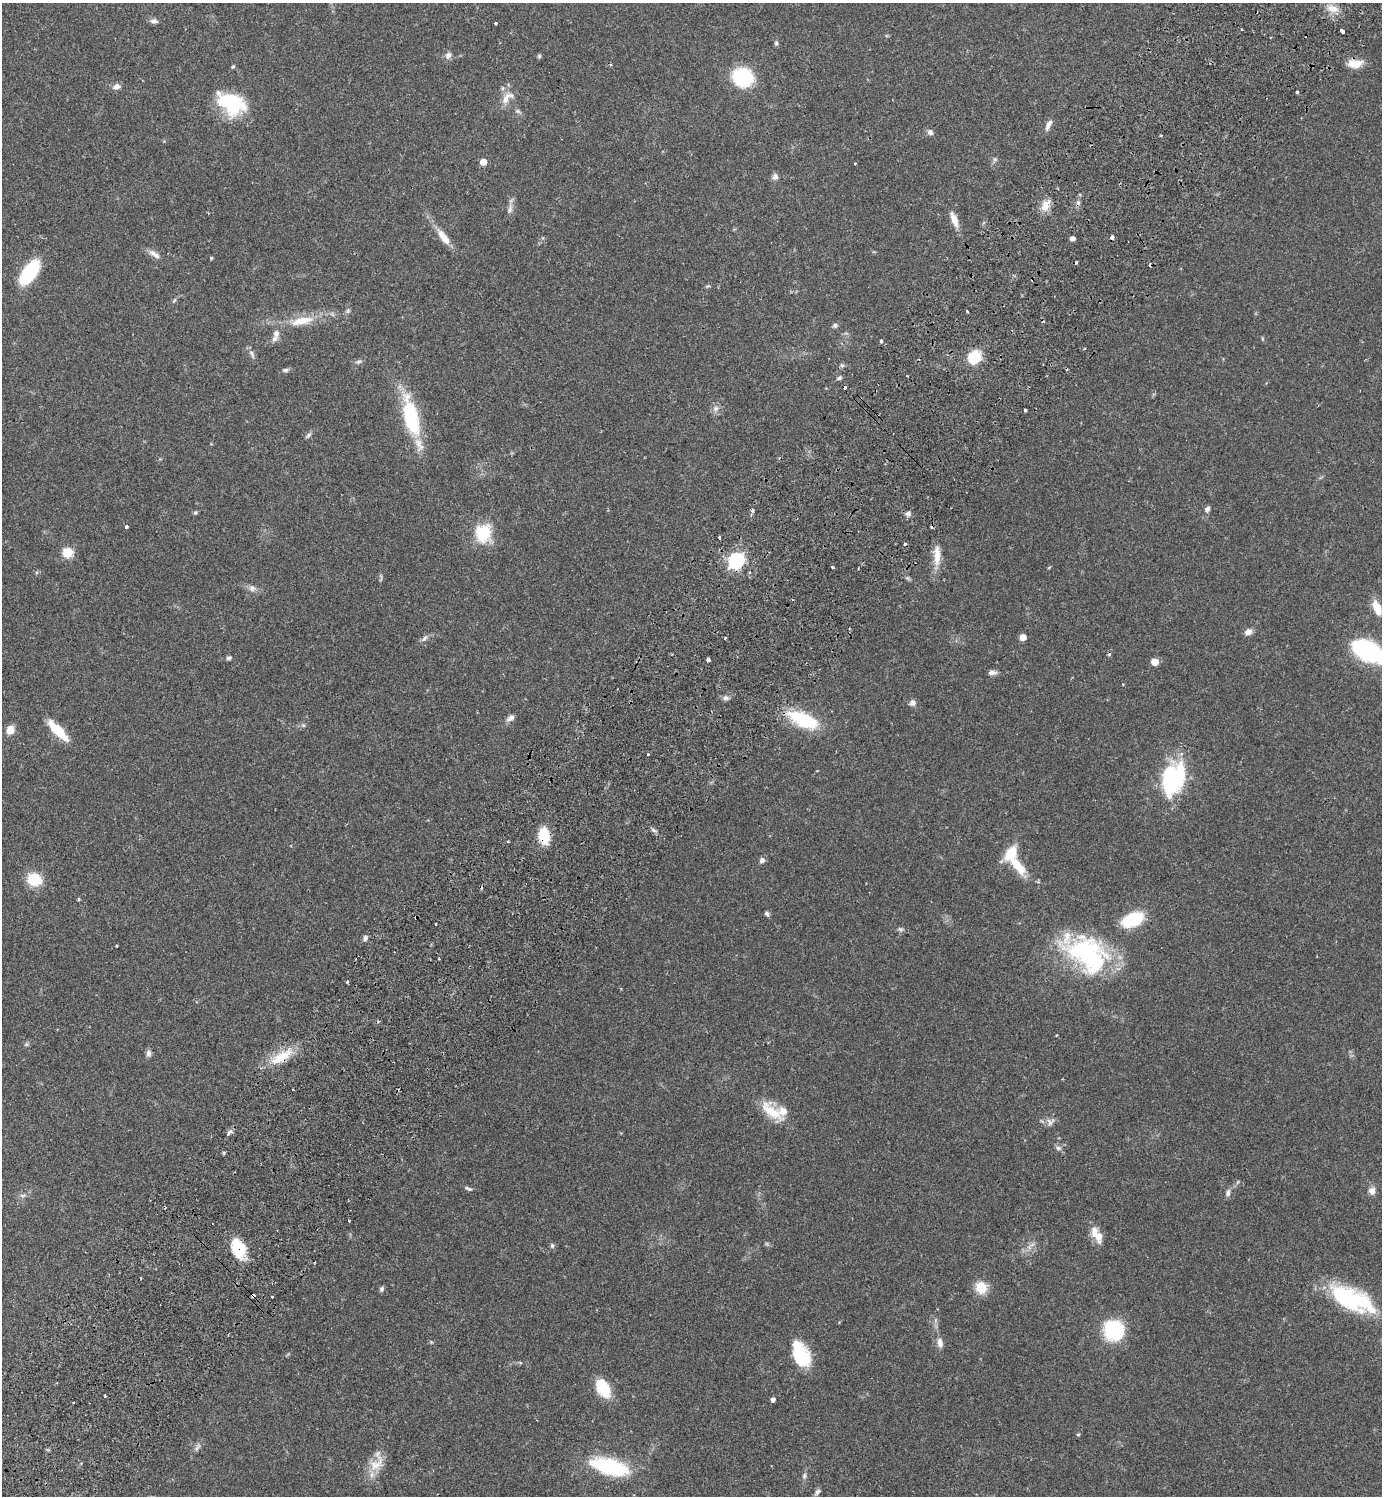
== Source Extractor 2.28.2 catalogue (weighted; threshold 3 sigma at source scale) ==
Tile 10 of 4 x 4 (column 2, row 3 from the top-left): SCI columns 1725-3104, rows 1537-3030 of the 6070 x 6063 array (HDU 1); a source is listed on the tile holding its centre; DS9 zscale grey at full resolution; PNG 1384 x 1498 px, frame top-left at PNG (2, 3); no overlay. Shown black and unused: <1% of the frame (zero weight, under 2 of 3 exposures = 3% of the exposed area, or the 3 px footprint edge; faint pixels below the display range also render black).
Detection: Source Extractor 2.28.2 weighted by HDU 2 'WHT'; one run over the whole footprint, this tile lists its part. Background 0.074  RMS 0.0053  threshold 0.0237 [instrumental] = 3 sigma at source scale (4.5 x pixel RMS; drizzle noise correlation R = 1.50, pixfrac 1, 0.05/0.05 arcsec/px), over >= 5 px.
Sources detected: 161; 6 inside a brighter object's white glare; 13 cosmic-ray / hot-pixel residue — not listed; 5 inside a brighter listed object's ellipse — not listed separately; the other 137 listed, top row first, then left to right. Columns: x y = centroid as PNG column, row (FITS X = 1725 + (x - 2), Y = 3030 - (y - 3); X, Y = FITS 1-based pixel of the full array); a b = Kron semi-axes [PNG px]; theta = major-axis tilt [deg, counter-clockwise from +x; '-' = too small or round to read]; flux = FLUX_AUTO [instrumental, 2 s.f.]
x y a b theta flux
1333 9 17 10 -12 5.8
154 21 10 6 -5 1.8
496 23 3 3 - 1
1241 29 3 2 - 0.74
1343 32 4 3 - 11
776 43 6 5 - 0.95
448 55 9 8 - 2.4
539 56 5 5 - 0.83
1355 64 18 10 5 7.3
233 67 5 4 - 0.73
743 77 14 12 -27 52
117 87 9 7 17 2.6
1297 92 3 3 - 1.6
506 98 20 9 66 5.8
231 103 32 20 -28 32
518 111 8 5 -22 1.2
1048 125 13 6 65 3.1
930 132 8 7 - 1.8
995 159 6 5 - 0.98
483 162 5 5 - 6.8
855 164 3 2 - 0.56
775 177 9 8 - 2
1045 205 17 9 60 5.5
510 209 17 6 75 2.8
954 220 20 7 -69 5.2
443 237 24 8 -53 7.1
1112 238 4 3 - 4.4
1072 239 4 4 - 2.2
154 254 18 7 -32 3.4
211 258 4 4 - 0.53
29 272 23 11 53 39
708 286 8 4 14 0.82
174 300 7 5 62 0.94
348 311 7 6 - 1.2
967 311 3 3 - 0.72
302 321 36 12 11 14
835 326 8 6 16 1.2
276 334 16 9 -90 4.1
881 341 4 3 - 1.8
252 354 14 5 -62 1.9
974 357 12 10 40 18
359 362 10 5 23 1.4
842 365 6 6 - 0.95
285 370 9 5 5 1.4
907 376 3 2 - 0.61
839 378 7 4 23 1.2
716 408 9 8 - 2.3
1025 410 3 3 - 1.1
411 416 39 13 -76 47
308 435 10 5 38 1.3
779 458 4 3 - 0.55
1207 509 8 6 59 1.7
752 510 4 4 - 1.1
195 512 6 5 - 0.79
908 514 8 6 -15 1.8
126 527 4 4 - 0.85
483 533 24 20 -87 18
719 538 4 3 - 2.4
67 552 6 5 - 33
937 555 29 9 -90 7.4
736 561 7 6 - 140
833 567 3 2 - 0.69
1049 567 5 3 - 0.52
381 577 14 3 -88 1
907 578 6 6 - 0.9
252 588 10 9 - 2.5
1377 608 15 7 -66 9.7
1248 632 9 7 36 3
1023 637 5 5 - 5.6
424 638 11 5 49 1.7
725 638 3 3 - 0.85
1368 650 23 14 -30 110
228 658 7 5 28 1.3
708 660 4 3 - 3.5
1155 662 5 5 - 8.6
992 673 11 5 3 2.2
726 698 9 6 12 1.8
912 703 8 7 - 2.3
511 718 12 7 34 2.3
803 720 33 14 -24 33
303 725 6 5 - 0.9
10 730 9 7 66 6.1
58 730 26 8 -46 17
648 754 3 2 - 1.1
1173 778 37 25 84 50
653 830 8 5 -27 1.3
544 836 14 9 -85 19
508 841 3 3 - 0.74
1011 853 15 10 54 15
762 860 7 6 - 1.9
1018 866 30 11 -51 13
34 879 16 13 -15 14
79 899 4 4 - 0.54
767 914 6 5 - 1.3
1134 919 15 11 46 24
436 924 3 2 - 0.91
900 929 8 6 -25 1.3
365 938 8 6 58 1.6
117 945 3 3 - 1.4
1087 954 52 35 -33 77
438 959 3 3 - 0.66
347 982 3 3 - 0.92
1056 1035 3 2 - 0.46
26 1044 6 5 - 0.9
149 1053 9 6 -83 1.8
281 1057 33 12 32 15
772 1112 36 14 -41 15
1050 1122 13 11 43 3
229 1133 10 5 47 1.6
1058 1148 8 6 -16 1.5
224 1153 5 3 - 0.63
468 1189 11 4 -19 1.2
1372 1191 9 8 - 3.4
1228 1193 9 6 80 1.9
23 1195 11 4 4 1.5
349 1221 3 2 - 0.83
1098 1236 15 9 -82 5.7
1032 1245 9 4 10 1.5
552 1246 7 5 -88 1
239 1249 23 14 -66 16
981 1287 11 11 - 11
382 1289 7 5 78 1.2
253 1296 4 3 - 5.6
272 1297 3 3 - 0.8
1348 1299 40 28 -36 44
1113 1330 12 12 - 55
940 1343 13 7 -80 3.2
801 1355 25 15 -67 30
603 1388 16 9 -60 26
105 1396 3 2 - 0.65
773 1400 4 4 - 1.7
1078 1435 4 4 - 0.69
197 1447 13 6 49 2
376 1464 26 16 44 9.5
610 1465 47 21 -11 29
804 1476 10 5 77 1.5
817 1492 9 5 42 1.8
Overlapping masked pixels (flux is a lower limit): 5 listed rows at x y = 1112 238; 544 836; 281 1057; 239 1249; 253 1296
Isophote crosses this tile's border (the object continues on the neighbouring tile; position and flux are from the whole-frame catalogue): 1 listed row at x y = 1368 650